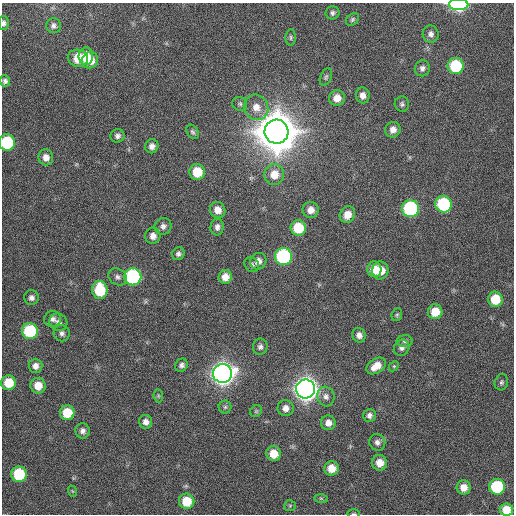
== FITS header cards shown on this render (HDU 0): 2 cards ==
NAXIS1  =                  512 / Axis length
NAXIS2  =                  512 / Axis length

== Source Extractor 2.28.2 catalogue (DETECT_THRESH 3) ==
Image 512 x 512 px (HDU 0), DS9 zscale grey, 1 PNG px = 1 image px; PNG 516 x 516 px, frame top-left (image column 1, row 512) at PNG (2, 3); each listed source drawn as its Kron ellipse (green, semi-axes under 4 px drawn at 4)
Background 98.5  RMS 9.9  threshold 29.7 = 3 sigma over >= 5 px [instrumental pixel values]
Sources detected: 91; all 91 listed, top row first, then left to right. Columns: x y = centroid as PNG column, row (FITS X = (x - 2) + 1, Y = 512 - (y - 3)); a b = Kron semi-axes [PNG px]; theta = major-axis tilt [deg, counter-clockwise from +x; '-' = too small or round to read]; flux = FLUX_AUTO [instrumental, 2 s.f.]
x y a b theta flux
459 4 9 5 -1 1.1e+05
333 13 7 6 - 1.8e+03
352 20 7 5 48 1.3e+03
4 23 6 5 - 2.1e+03
53 26 7 7 - 2.4e+03
431 34 9 8 - 2.9e+03
291 37 8 5 85 1.4e+03
86 56 9 7 87 9.8e+03
78 58 10 8 -11 1.6e+04
90 60 8 8 - 9.9e+03
456 66 8 8 - 4.1e+04
422 68 8 7 - 2.6e+03
326 77 9 5 67 1.3e+03
5 81 5 5 - 1.9e+03
363 95 8 7 - 4.0e+03
337 98 8 7 - 6.5e+03
240 104 7 6 - 1.6e+03
402 104 7 7 - 1.7e+03
256 107 13 12 - 8.0e+03
393 130 8 7 - 4.2e+03
193 132 8 5 -57 1.5e+03
276 132 12 12 - 3.7e+06
118 136 7 6 - 2.3e+03
7 142 8 8 - 4.2e+04
152 146 7 6 - 3.2e+03
46 157 8 7 - 4.6e+03
197 172 8 7 - 1.7e+04
274 174 10 10 - 9.8e+03
443 204 8 8 - 6.0e+04
410 209 8 8 - 8.4e+04
218 210 8 7 - 5.8e+03
311 210 8 8 - 5.4e+03
347 215 8 7 - 6.4e+03
163 226 8 8 - 2.9e+03
217 227 8 6 86 2.8e+03
298 228 8 7 - 2.1e+04
153 236 8 7 - 4.2e+03
178 254 6 6 - 2.1e+03
283 256 8 8 - 8.9e+04
258 261 8 8 - 4.0e+03
252 265 8 6 -49 1.7e+03
374 269 8 7 - 1.0e+04
380 270 9 8 - 1.1e+04
118 277 10 8 -36 2.5e+03
133 277 8 8 - 9.3e+04
225 277 7 6 - 6.0e+03
100 290 9 7 -85 2.8e+04
31 298 7 7 - 2.5e+03
495 299 7 7 - 1.8e+04
435 312 7 7 - 1.1e+04
397 315 6 5 - 1.2e+03
52 319 8 8 - 2.5e+03
58 322 9 8 - 3.1e+03
30 331 8 8 - 4.9e+04
62 333 8 8 - 2.5e+03
359 335 7 6 - 3.4e+03
405 341 8 6 1 1.7e+03
260 347 8 7 - 2.1e+03
402 348 8 7 - 2.6e+03
181 365 7 6 - 2.2e+03
35 366 7 7 - 3.6e+03
376 366 11 7 34 8.0e+03
394 366 6 4 44 8.8e+02
222 373 9 9 - 7.1e+05
501 382 8 6 73 1.8e+03
9 383 7 7 - 1.6e+04
38 386 8 7 - 8.9e+03
306 389 9 9 - 8.2e+05
158 396 6 4 -83 9.0e+02
326 396 10 8 -72 3.4e+03
225 407 6 6 - 1.4e+03
286 408 8 8 - 4.2e+03
256 411 6 5 - 1.1e+03
67 413 7 7 - 1.8e+04
369 415 6 6 - 2.4e+03
146 422 7 6 - 3.4e+03
328 423 7 7 - 4.4e+03
83 431 7 7 - 2.7e+03
377 442 8 8 - 2.9e+03
274 454 7 7 - 1.0e+04
380 463 8 7 - 7.1e+03
332 468 7 7 - 8.6e+03
19 474 7 7 - 3.6e+04
464 487 7 7 - 6.5e+03
497 487 8 8 - 4.6e+04
72 491 6 3 -70 6.9e+02
321 498 7 4 -1 1.1e+03
187 501 8 7 - 1.5e+04
290 506 6 5 - 1.1e+03
506 510 7 6 - 9.9e+03
353 514 6 3 1 8.5e+02
At the frame edge (FLAGS 8, measured only in part): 4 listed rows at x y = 459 4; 4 23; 7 142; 353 514